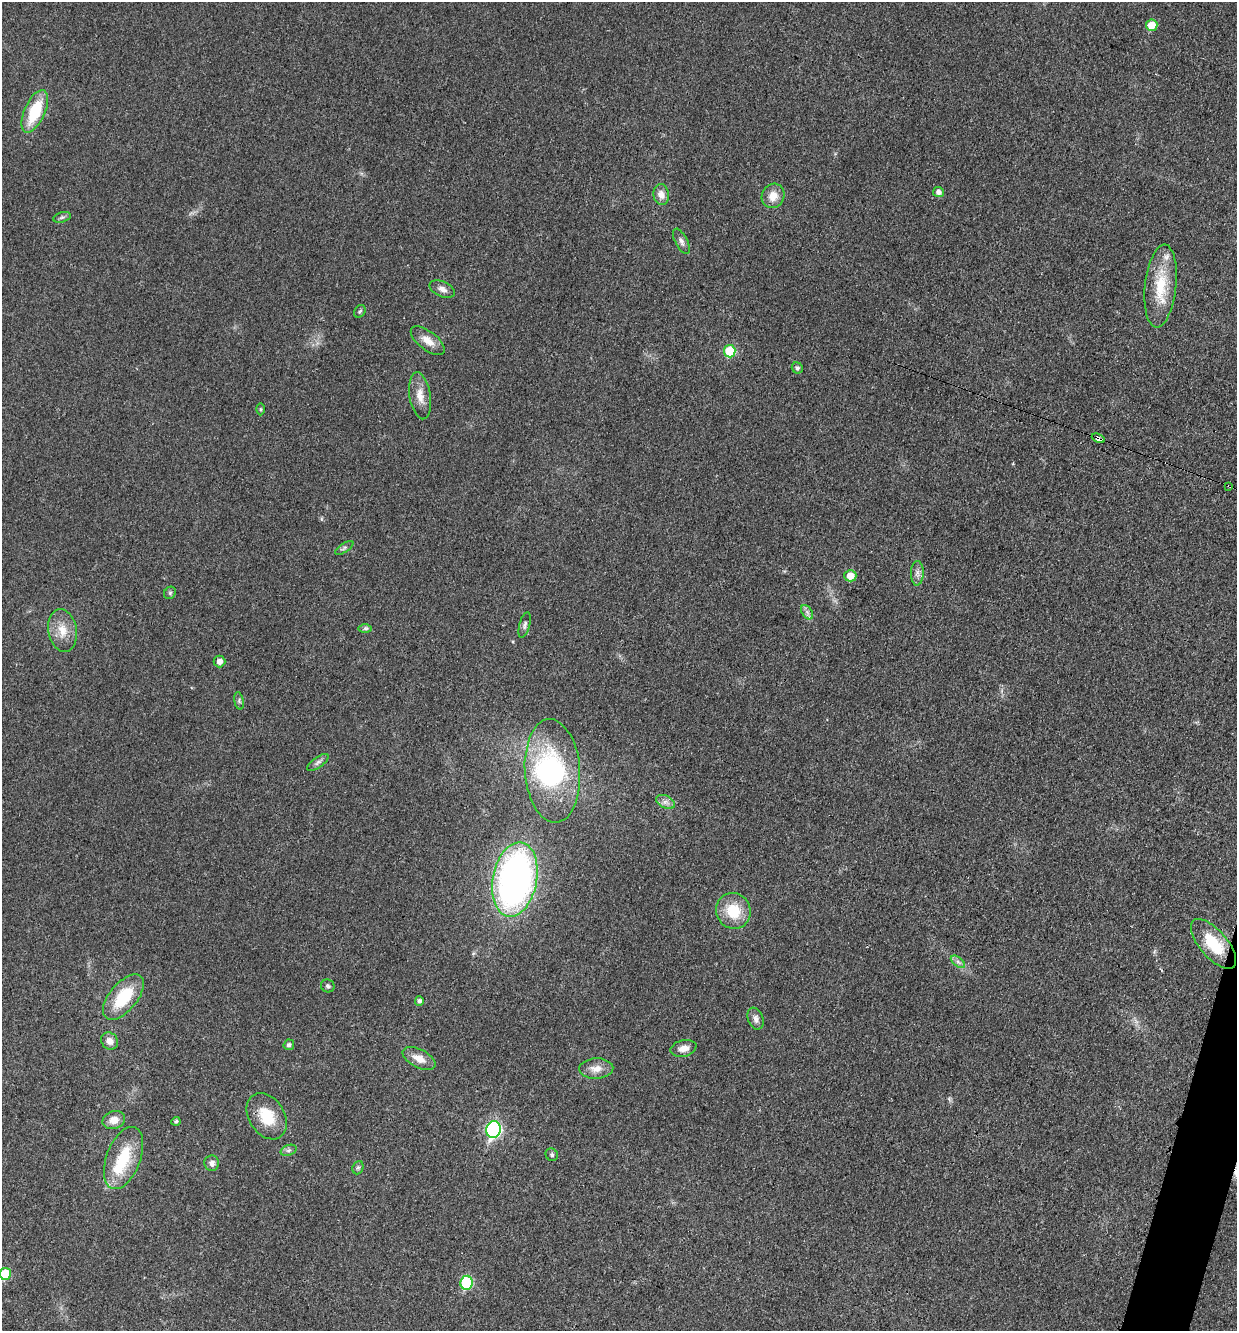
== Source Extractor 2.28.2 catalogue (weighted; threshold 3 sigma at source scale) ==
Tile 6 of 4 x 4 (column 2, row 2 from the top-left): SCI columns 1508-2742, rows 2668-3996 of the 5351 x 5330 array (HDU 1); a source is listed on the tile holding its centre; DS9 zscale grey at full resolution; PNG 1239 x 1333 px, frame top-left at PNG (2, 2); each listed source drawn as its Kron ellipse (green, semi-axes under 4 px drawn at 4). Shown black and unused: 1% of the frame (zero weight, under 3 of 4 exposures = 1% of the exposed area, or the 3 px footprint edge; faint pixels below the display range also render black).
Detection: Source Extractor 2.28.2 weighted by HDU 2 'WHT'; one run over the whole footprint, this tile lists its part. Background 0.0553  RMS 0.0054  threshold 0.0241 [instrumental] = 3 sigma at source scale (4.5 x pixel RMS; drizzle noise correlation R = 1.50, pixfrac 1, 0.05/0.05 arcsec/px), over >= 5 px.
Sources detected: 57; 2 inside a brighter object's white glare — neither listed nor drawn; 1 inside a brighter listed object's ellipse — not listed separately; the other 54 listed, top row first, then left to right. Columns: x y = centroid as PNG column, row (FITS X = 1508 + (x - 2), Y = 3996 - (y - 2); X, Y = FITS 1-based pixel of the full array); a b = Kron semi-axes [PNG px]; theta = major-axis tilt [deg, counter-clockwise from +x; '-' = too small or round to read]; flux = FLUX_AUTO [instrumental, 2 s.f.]
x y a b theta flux
1152 25 6 6 - 8.5
35 111 23 10 66 24
938 192 5 5 - 2.5
661 195 10 7 -80 3.9
773 196 12 11 - 6.5
62 217 9 5 14 1.2
681 241 14 6 -64 2.2
1161 286 41 15 84 21
442 289 13 7 -24 3
360 311 7 5 55 0.96
428 341 20 9 -37 6.2
730 351 6 5 - 21
797 368 6 5 - 1.7
420 396 24 10 -81 6.7
260 409 6 4 -90 0.7
1098 438 7 4 -26 17
1229 486 3 2 - 0.85
344 548 10 4 35 1
917 573 12 6 89 2.5
850 576 6 6 - 6.5
170 593 6 5 - 0.99
807 612 8 5 -57 1.6
525 625 13 5 75 1.6
365 628 7 4 0 1.1
62 630 21 14 -80 8.9
219 661 6 6 - 3.3
239 701 9 4 -79 1.1
318 762 12 5 36 1.8
552 771 52 27 -86 74
665 802 10 6 -26 2.4
515 879 38 22 79 230
733 911 18 17 - 17
1214 944 31 13 -49 23
958 962 8 4 -37 1.7
328 986 7 6 - 1.2
123 997 27 14 50 25
419 1001 5 4 - 1.4
755 1019 11 7 -68 2.7
110 1041 9 8 - 3.7
289 1045 5 5 - 1.6
683 1048 13 8 14 4.4
419 1058 18 9 -27 6.2
596 1069 17 10 3 5.6
267 1116 25 18 -58 17
114 1120 11 9 16 5.3
176 1121 4 4 - 1
494 1130 8 7 - 94
288 1150 8 5 19 1.4
552 1155 6 6 - 1.1
123 1158 33 17 69 23
212 1163 8 7 - 2.6
358 1168 7 5 68 1.1
5 1274 6 5 - 17
466 1283 7 6 - 40
Overlapping masked pixels (flux is a lower limit): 2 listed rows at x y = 1098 438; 1229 486
Isophote crosses this tile's border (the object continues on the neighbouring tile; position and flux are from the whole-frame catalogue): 1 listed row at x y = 5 1274